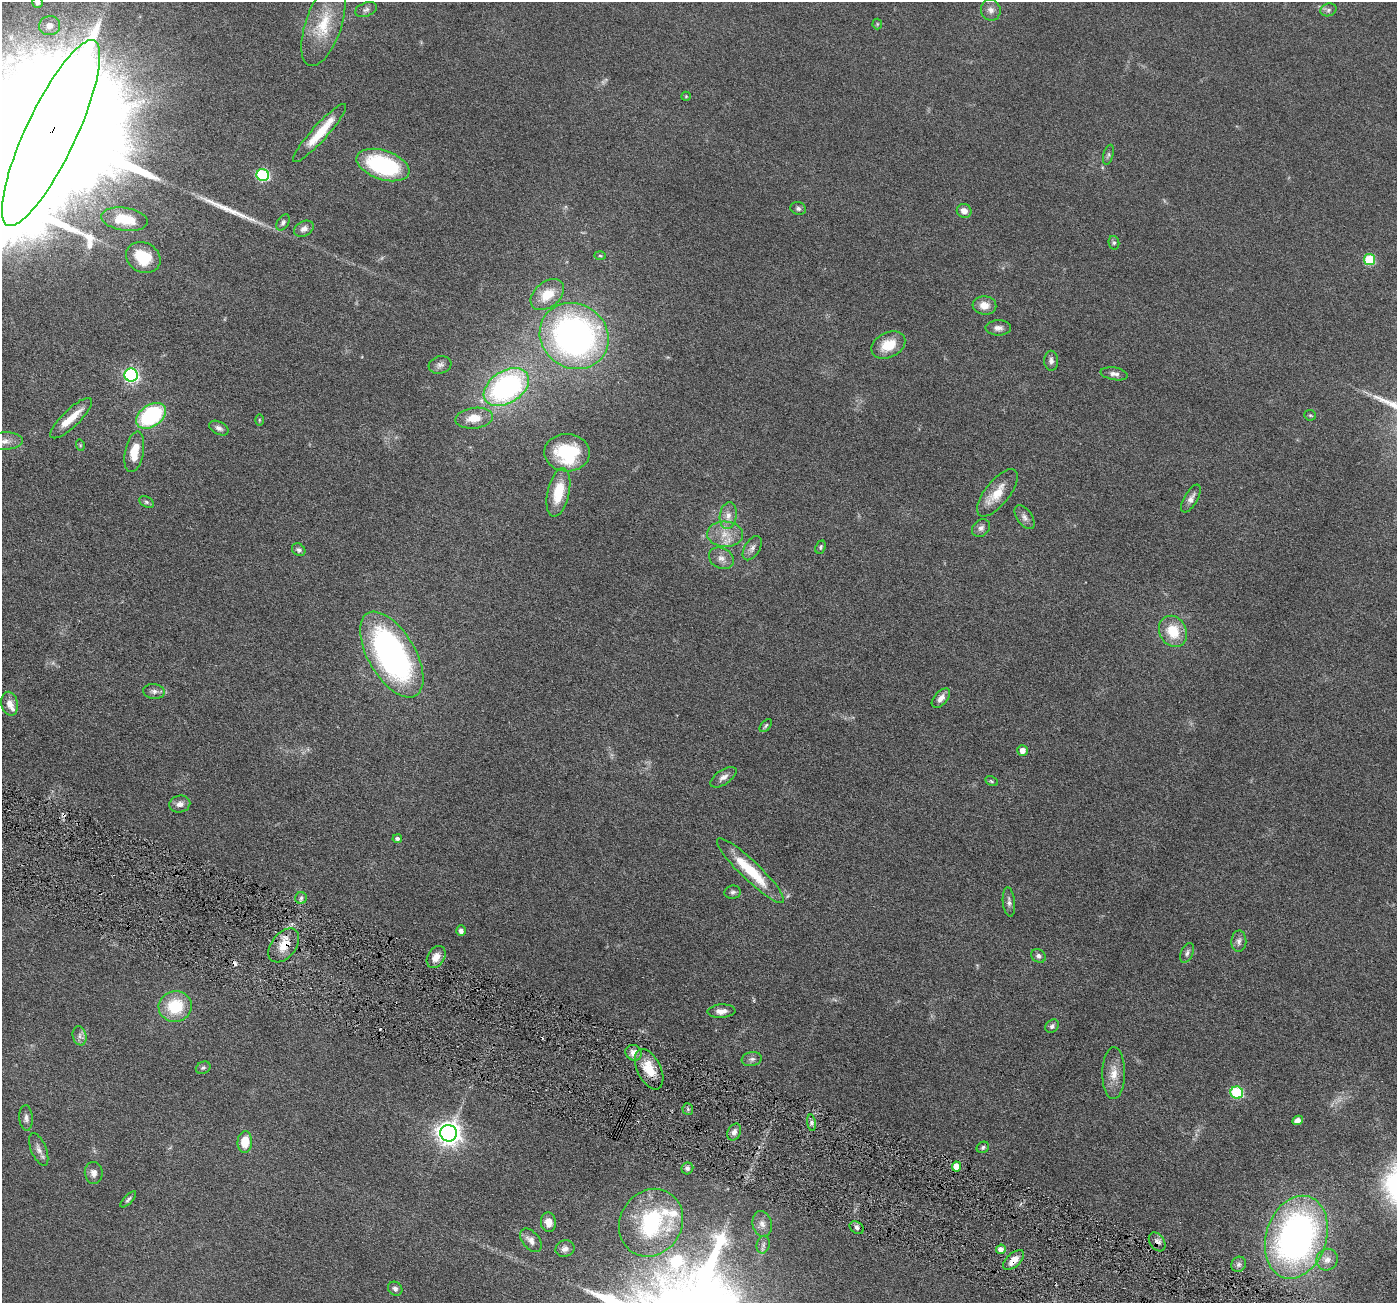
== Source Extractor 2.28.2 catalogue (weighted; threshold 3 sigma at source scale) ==
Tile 6 of 4 x 4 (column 2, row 2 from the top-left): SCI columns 1400-2794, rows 2883-4183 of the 5590 x 5630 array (HDU 1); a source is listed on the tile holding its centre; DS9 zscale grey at full resolution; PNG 1399 x 1305 px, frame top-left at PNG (2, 2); each listed source drawn as its Kron ellipse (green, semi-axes under 4 px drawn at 4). Shown black and unused: <1% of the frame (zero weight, under 4 of 8 exposures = <1% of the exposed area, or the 3 px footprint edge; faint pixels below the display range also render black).
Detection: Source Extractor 2.28.2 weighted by HDU 2 'WHT'; one run over the whole footprint, this tile lists its part. Background 0.0679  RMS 0.0049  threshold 0.02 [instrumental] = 3 sigma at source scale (4.09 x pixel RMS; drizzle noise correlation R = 1.36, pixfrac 0.8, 0.05/0.05 arcsec/px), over >= 5 px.
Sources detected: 120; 1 inside a brighter object's white glare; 3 cosmic-ray / hot-pixel residue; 1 long thin detection or spike segment (spike, bleed or trail) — neither listed nor drawn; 3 inside a brighter listed object's ellipse — not listed separately; the other 112 listed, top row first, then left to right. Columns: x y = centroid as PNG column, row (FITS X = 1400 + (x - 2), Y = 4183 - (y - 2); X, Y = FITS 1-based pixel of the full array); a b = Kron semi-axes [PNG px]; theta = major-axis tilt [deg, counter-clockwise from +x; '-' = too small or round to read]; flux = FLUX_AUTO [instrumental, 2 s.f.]
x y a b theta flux
37 2 5 5 - 1.9
366 10 11 6 20 1.5
991 10 10 10 - 2.5
1328 10 8 6 17 1.3
877 24 5 5 - 0.57
323 25 43 18 71 17
50 26 10 9 - 4
686 96 5 4 - 0.45
51 133 102 25 65 67000
320 133 38 8 48 13
1108 155 10 5 75 1.1
383 165 27 14 -18 45
263 175 6 6 - 56
798 209 8 6 -18 1.3
964 211 7 6 - 3.2
124 219 23 11 -8 14
283 222 9 5 58 1.2
304 229 10 7 27 2.1
1114 243 7 5 -77 0.87
600 256 6 4 -2 0.58
143 258 18 14 -28 18
1369 260 5 5 - 23
547 295 19 12 40 9.6
984 305 12 9 -5 4.5
998 328 13 7 1 2.4
574 336 35 32 -33 160
888 345 18 12 26 9.6
1051 361 10 7 -88 1.9
440 365 11 8 16 2
1114 374 14 6 -10 2.2
131 375 6 6 - 93
506 387 25 16 32 91
1310 415 6 5 - 0.68
151 416 16 11 34 44
71 418 27 8 44 7.4
474 418 19 10 6 7.5
259 420 6 4 -90 0.48
219 428 10 6 -28 1.7
5 441 18 8 3 3.8
80 445 6 3 -73 0.47
134 452 20 9 79 8.9
567 453 23 19 -2 27
558 492 25 11 77 13
997 493 29 12 52 9.4
1191 499 15 6 60 2.3
146 502 8 5 -27 0.99
728 516 13 8 81 3.4
1025 517 14 7 -54 2.3
981 528 10 8 39 1.8
725 534 18 12 -4 7
821 547 7 5 67 0.79
752 548 13 7 59 2.2
299 550 7 6 - 1.2
721 558 13 10 -28 3.1
1173 631 16 13 -60 13
392 655 48 23 -60 130
154 691 11 7 -7 1.9
941 698 12 6 48 2.6
10 704 12 8 -78 4
766 726 8 4 47 0.85
1022 750 5 5 - 3
723 777 15 7 34 2.4
991 781 7 4 -27 0.61
180 804 10 8 13 2.7
397 839 5 4 - 1.3
750 871 45 9 -44 20
733 892 8 6 8 1.3
301 898 6 6 - 0.99
1009 902 14 6 -84 1.8
461 931 5 4 - 1.8
1239 941 11 7 88 1.8
284 945 19 12 51 8.1
1187 953 10 6 65 1.7
1038 956 8 6 -35 1.4
436 957 12 8 58 3.9
175 1006 16 15 - 18
721 1011 14 6 4 3.3
1052 1026 7 6 - 1.1
80 1036 10 7 -79 1.9
633 1053 8 7 - 3.3
752 1059 10 7 10 1.7
203 1068 7 6 - 0.95
649 1069 22 12 -64 10
1114 1073 26 11 90 6.6
1237 1093 6 6 - 41
688 1109 6 5 - 0.76
26 1118 13 6 -86 1.9
1298 1120 5 4 - 2.2
811 1123 8 4 -82 1.2
734 1132 9 6 63 2.1
449 1133 8 8 - 390
245 1142 11 7 86 8.9
983 1147 6 5 - 0.95
39 1149 17 7 -68 2.8
956 1167 5 4 - 7.2
687 1168 6 6 - 1.6
94 1173 11 9 -82 2.6
128 1199 10 4 47 1
548 1222 10 7 -84 4.3
651 1223 35 31 58 48
762 1224 13 9 -76 3.2
857 1228 8 5 -35 1.5
1296 1237 42 30 72 170
531 1240 13 8 -49 3.1
1157 1242 10 7 -55 2.2
763 1245 9 6 76 1.6
565 1249 9 8 - 2.4
1001 1249 5 5 - 2.6
1014 1260 13 7 43 4.3
1327 1260 11 10 - 3.3
1239 1264 8 7 - 1.3
395 1289 7 6 - 1.4
Overlapping masked pixels (flux is a lower limit): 4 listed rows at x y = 51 133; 284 945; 1157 1242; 1014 1260
Isophote crosses this tile's border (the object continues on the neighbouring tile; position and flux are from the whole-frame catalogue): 3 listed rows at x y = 37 2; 51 133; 5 441